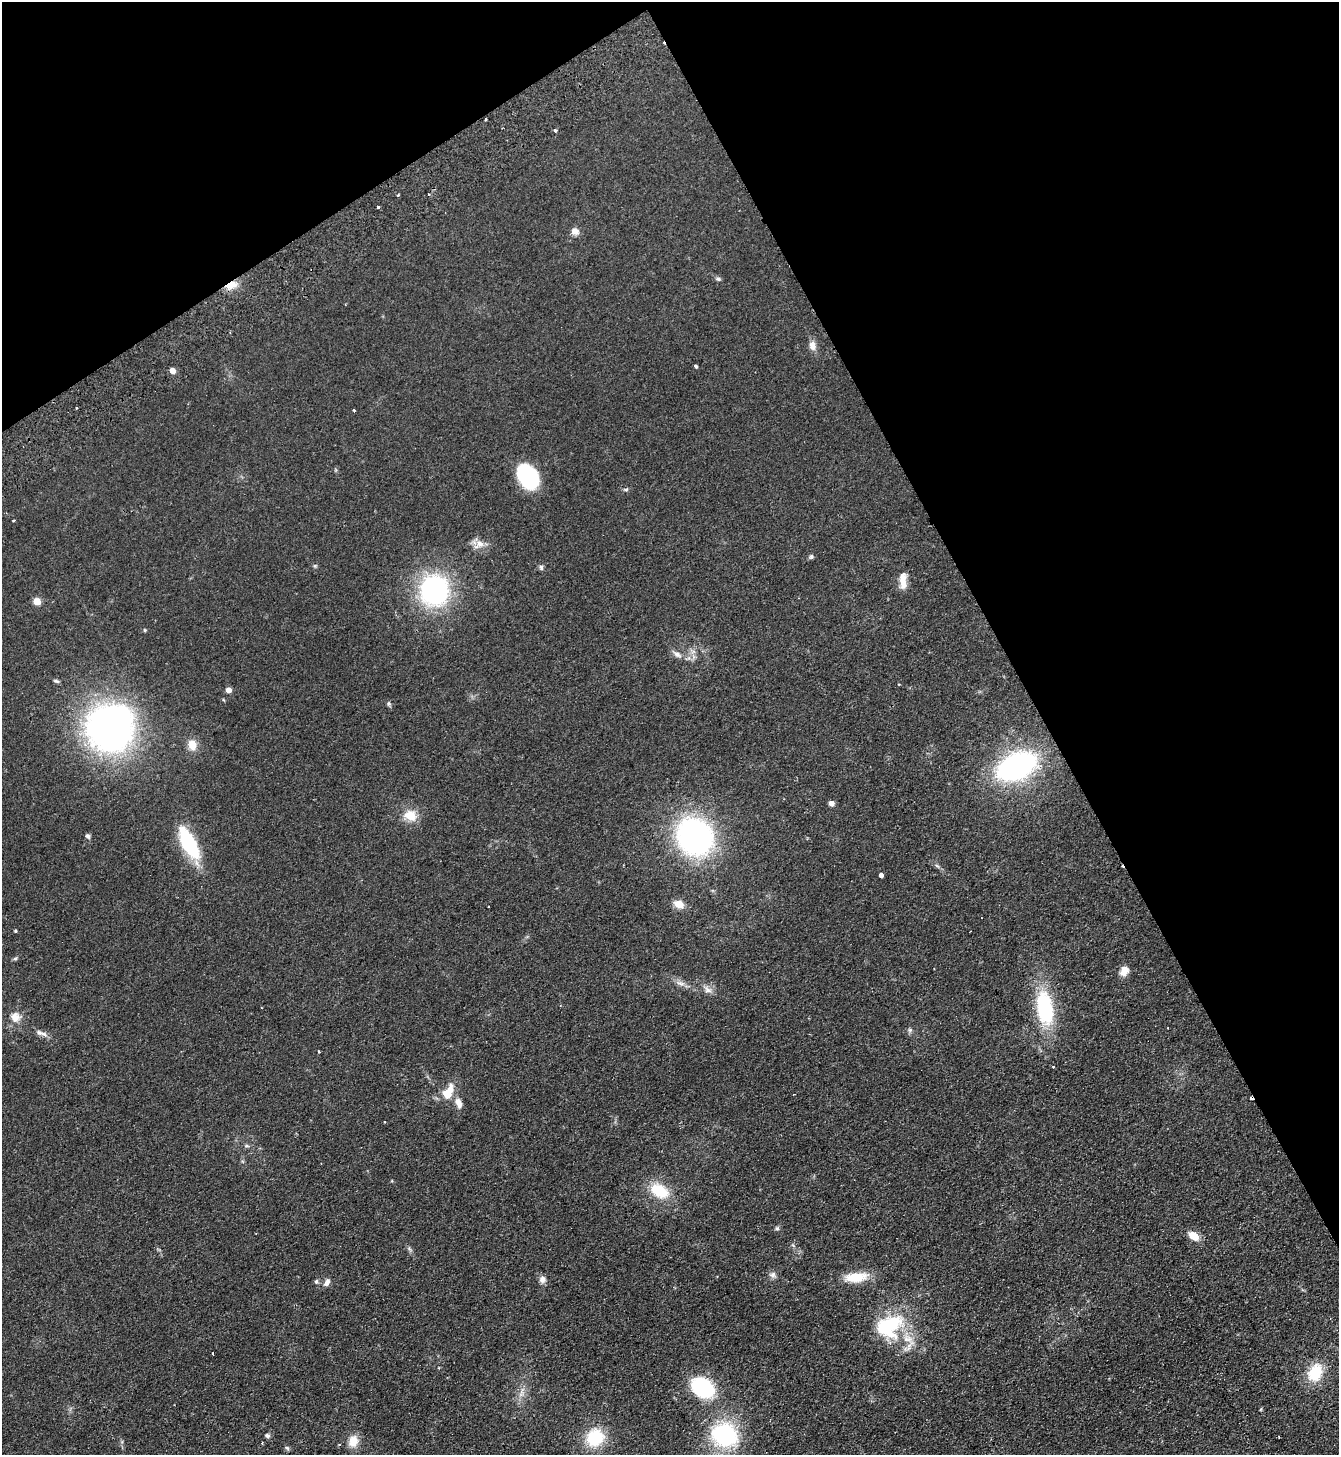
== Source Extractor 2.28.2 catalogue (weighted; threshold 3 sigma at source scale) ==
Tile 3 of 4 x 4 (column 3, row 1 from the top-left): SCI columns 3003-4339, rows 4412-5864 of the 5869 x 5915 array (HDU 1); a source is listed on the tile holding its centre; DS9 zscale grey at full resolution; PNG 1341 x 1457 px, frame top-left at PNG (2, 2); no overlay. Shown black and unused: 30% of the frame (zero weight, under 2 of 3 exposures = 3% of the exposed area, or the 3 px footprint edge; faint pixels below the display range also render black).
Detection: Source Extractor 2.28.2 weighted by HDU 2 'WHT'; one run over the whole footprint, this tile lists its part. Background 0.0921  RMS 0.011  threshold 0.0475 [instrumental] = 3 sigma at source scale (4.5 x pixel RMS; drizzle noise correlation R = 1.50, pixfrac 1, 0.05/0.05 arcsec/px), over >= 5 px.
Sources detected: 70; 1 inside a brighter object's white glare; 3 cosmic-ray / hot-pixel residue — not listed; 1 inside a brighter listed object's ellipse — not listed separately; the other 65 listed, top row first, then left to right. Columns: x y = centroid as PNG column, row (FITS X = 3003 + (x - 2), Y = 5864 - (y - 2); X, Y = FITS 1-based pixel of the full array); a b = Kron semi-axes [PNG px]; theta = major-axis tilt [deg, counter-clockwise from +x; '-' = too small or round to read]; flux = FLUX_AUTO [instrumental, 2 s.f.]
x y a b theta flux
555 131 4 3 - 1.7
428 194 3 2 - 0.83
378 207 3 3 - 2.3
575 231 10 8 -17 5.5
718 279 7 5 -46 2
231 285 15 8 20 12
812 346 11 8 89 7.6
696 366 4 3 - 1.6
172 371 4 4 - 12
76 408 3 2 - 1.5
354 410 3 3 - 2.3
527 477 22 15 -56 100
14 520 3 3 - 1.5
479 544 15 11 37 9.1
811 556 6 6 - 2.2
541 567 7 5 -75 2.1
903 580 21 8 -88 11
434 590 25 22 -84 180
37 601 6 6 - 11
145 630 5 3 - 0.93
677 654 14 7 -33 5.4
56 681 9 4 -18 1.8
228 690 4 4 - 9.3
389 704 7 5 -84 1.8
109 729 36 32 -41 460
192 745 13 10 -70 11
1016 766 30 18 25 260
831 803 5 4 - 7
410 815 17 14 -26 16
87 836 6 5 - 2.2
695 837 31 27 -57 270
188 843 39 15 -62 68
937 866 7 4 -37 2
881 875 4 4 - 3.8
679 904 12 8 -19 11
15 958 6 4 1 1.4
1124 971 12 9 58 8.4
680 983 14 6 -16 5.6
708 990 12 7 -35 5.5
1045 1008 35 17 -81 82
15 1017 13 12 - 10
910 1030 6 5 - 2
39 1033 12 7 -16 4.6
319 1052 4 3 - 0.82
448 1092 21 11 61 19
458 1103 13 8 -69 8.1
246 1146 7 5 -6 1.8
659 1191 23 15 -31 33
777 1228 6 5 - 1.7
1193 1236 12 8 -37 14
773 1275 9 7 35 3.8
856 1277 29 11 5 25
542 1279 9 9 - 4.6
316 1281 7 5 -90 2
327 1283 11 6 52 4.8
889 1326 33 24 29 76
212 1354 3 3 - 2.2
1315 1372 21 15 64 34
703 1387 17 13 -28 110
521 1394 11 5 63 4.9
267 1435 7 5 -26 2.3
725 1435 31 26 -29 96
595 1438 16 14 46 49
353 1441 15 11 74 13
287 1448 7 4 -44 1.6
Overlapping masked pixels (flux is a lower limit): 1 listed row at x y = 231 285
Unlisted compact peaks at least as high as the median listed source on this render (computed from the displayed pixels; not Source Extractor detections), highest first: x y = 15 931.